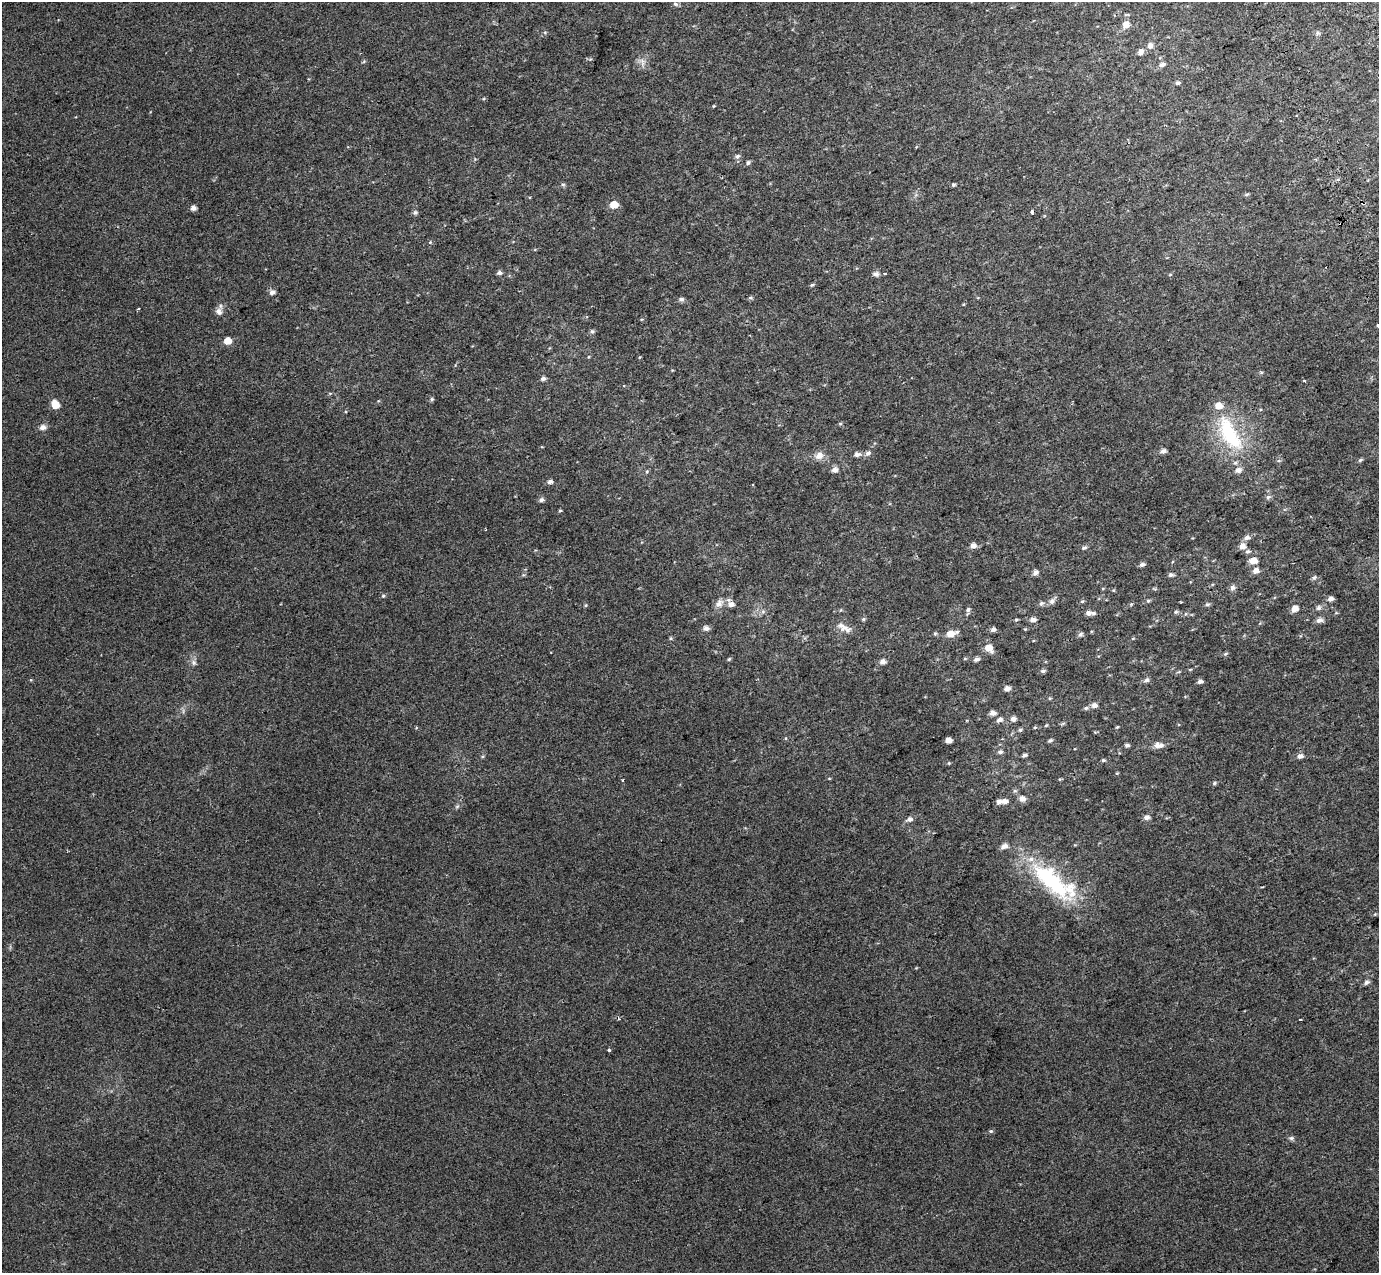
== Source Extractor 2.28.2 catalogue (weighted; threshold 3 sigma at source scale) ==
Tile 10 of 4 x 4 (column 2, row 3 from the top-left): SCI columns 1482-2858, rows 1493-2763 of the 5712 x 5475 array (HDU 1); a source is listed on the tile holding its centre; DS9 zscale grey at full resolution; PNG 1381 x 1275 px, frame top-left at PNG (2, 2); no overlay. Shown black and unused: <1% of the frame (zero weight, under 2 of 3 exposures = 6% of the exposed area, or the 3 px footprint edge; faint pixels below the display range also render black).
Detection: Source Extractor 2.28.2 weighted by HDU 2 'WHT'; one run over the whole footprint, this tile lists its part. Background 0.02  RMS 0.0071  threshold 0.032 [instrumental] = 3 sigma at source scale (4.5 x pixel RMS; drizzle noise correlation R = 1.50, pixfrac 1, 0.0396/0.0396 arcsec/px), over >= 5 px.
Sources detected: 146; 2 cosmic-ray / hot-pixel residue — not listed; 8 inside a brighter listed object's ellipse — not listed separately; the other 136 listed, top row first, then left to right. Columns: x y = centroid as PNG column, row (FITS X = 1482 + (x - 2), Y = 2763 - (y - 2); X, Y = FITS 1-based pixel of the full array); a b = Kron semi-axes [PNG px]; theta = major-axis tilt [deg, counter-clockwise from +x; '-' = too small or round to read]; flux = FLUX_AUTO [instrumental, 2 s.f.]
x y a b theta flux
675 4 7 6 - 1.5
1126 25 7 6 - 5.6
545 32 6 4 18 0.82
1317 33 7 4 72 1.1
1150 45 7 6 - 3.5
1141 52 7 5 42 3.8
642 61 8 6 -40 2.5
1162 65 7 5 20 2.6
1177 83 5 5 - 1.4
713 106 5 3 - 0.52
737 156 8 6 27 1.8
748 162 6 5 - 1.2
563 184 6 5 - 1.1
953 185 4 4 - 0.97
1246 194 7 3 9 0.92
1363 203 5 4 - 1.9
614 205 6 5 - 11
193 208 5 4 - 3.4
1032 211 3 3 - 8.1
415 212 7 6 - 1.3
1341 224 4 2 - 0.8
430 242 4 4 - 0.66
499 273 5 5 - 2
876 274 7 6 - 2.7
885 274 4 2 - 0.56
812 285 5 4 - 0.94
272 292 6 5 - 2.7
750 298 6 4 -19 1.1
681 299 7 5 13 1.7
138 309 3 3 - 1.2
219 311 10 9 - 3.1
1378 325 3 3 - 5.7
592 331 6 5 - 1.3
228 341 5 5 - 8.5
543 379 5 4 - 2.1
1304 381 3 2 - 1.6
432 399 5 5 - 1
55 404 8 6 -60 11
840 423 6 4 1 0.78
43 427 9 7 16 2.8
1229 433 58 23 -60 50
1163 451 6 5 - 2.6
868 453 8 6 37 2.4
857 454 8 6 5 2.6
819 456 12 10 26 5.1
1360 460 6 5 - 1.1
835 470 7 6 - 3
550 482 6 5 - 1.9
1268 497 6 6 - 1.7
541 500 6 5 - 2
560 511 5 3 - 0.63
1247 538 7 6 - 2.7
973 546 6 6 - 3.3
1242 546 7 6 - 4.3
1084 548 7 5 8 1.4
1248 551 6 5 - 1.5
1253 561 6 5 - 7.4
1142 564 6 5 - 1.9
1256 571 6 5 - 4.6
1035 572 6 5 - 2.8
1171 575 6 5 - 1.7
1314 577 7 5 61 1.3
1232 587 7 7 - 2.1
383 596 5 5 - 1.1
1330 599 6 5 - 2.8
1052 601 9 7 62 2.5
1082 601 5 4 - 0.89
1148 601 5 4 - 0.9
1041 603 7 5 41 1.5
719 604 14 9 43 4.6
1131 604 4 4 - 0.72
1207 604 6 5 - 1.2
586 605 5 3 - 0.74
731 605 8 7 - 3.2
1319 608 8 6 44 1.9
1295 609 5 5 - 6.1
968 610 6 6 - 1.7
763 612 7 4 0 1.4
1176 612 6 4 21 1.1
1088 613 7 7 - 2.3
863 619 5 5 - 0.92
1016 619 5 4 - 0.88
1033 619 7 6 - 2.7
1319 620 10 6 6 2.6
706 628 7 5 -5 2.9
846 629 19 10 -24 5.5
993 630 6 5 - 2.2
935 633 5 4 - 0.91
950 634 8 6 14 6.7
1080 634 6 5 - 1.6
671 638 5 4 - 0.81
1133 639 5 3 - 0.57
989 648 8 6 -42 7.4
1225 654 5 4 - 0.86
729 659 4 4 - 0.82
976 659 5 5 - 2.5
882 662 6 5 - 3.1
194 663 7 7 - 2.1
1043 671 6 5 - 1.5
1146 680 8 6 46 1.8
1200 681 6 4 12 2.3
1007 688 6 5 - 3.2
1050 698 5 4 - 0.74
1094 705 6 5 - 3.7
1086 708 7 5 10 1.4
992 713 6 5 - 3.7
1013 719 7 7 - 2.6
1000 720 7 5 21 2.8
1046 725 5 4 - 0.67
1035 727 5 4 - 0.81
1117 727 5 3 - 0.67
1020 730 6 5 - 1.1
948 740 5 4 - 4.7
1050 740 6 4 17 1.3
1127 745 5 5 - 1.6
1156 745 9 7 68 3
1000 752 6 5 - 1.6
1024 755 5 4 - 1.7
1300 756 6 5 - 2.9
1103 760 4 4 - 0.94
949 763 4 4 - 0.63
1117 773 5 4 - 0.59
1214 783 6 5 - 1
1015 791 6 4 -1 1
1022 799 6 6 - 4.2
1005 801 6 5 - 3.5
457 806 7 4 19 1
1147 817 6 6 - 2.8
909 819 8 6 17 2.4
1051 880 69 22 -43 68
1375 914 5 4 - 0.63
1366 982 6 5 - 2
1300 1019 3 2 - 1.3
609 1050 4 3 - 1
991 1131 6 4 -19 0.97
1291 1138 8 5 0 1.4
Overlapping masked pixels (flux is a lower limit): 2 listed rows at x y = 1363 203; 1341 224
Isophote crosses this tile's border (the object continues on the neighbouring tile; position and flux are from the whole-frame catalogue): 1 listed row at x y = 1378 325